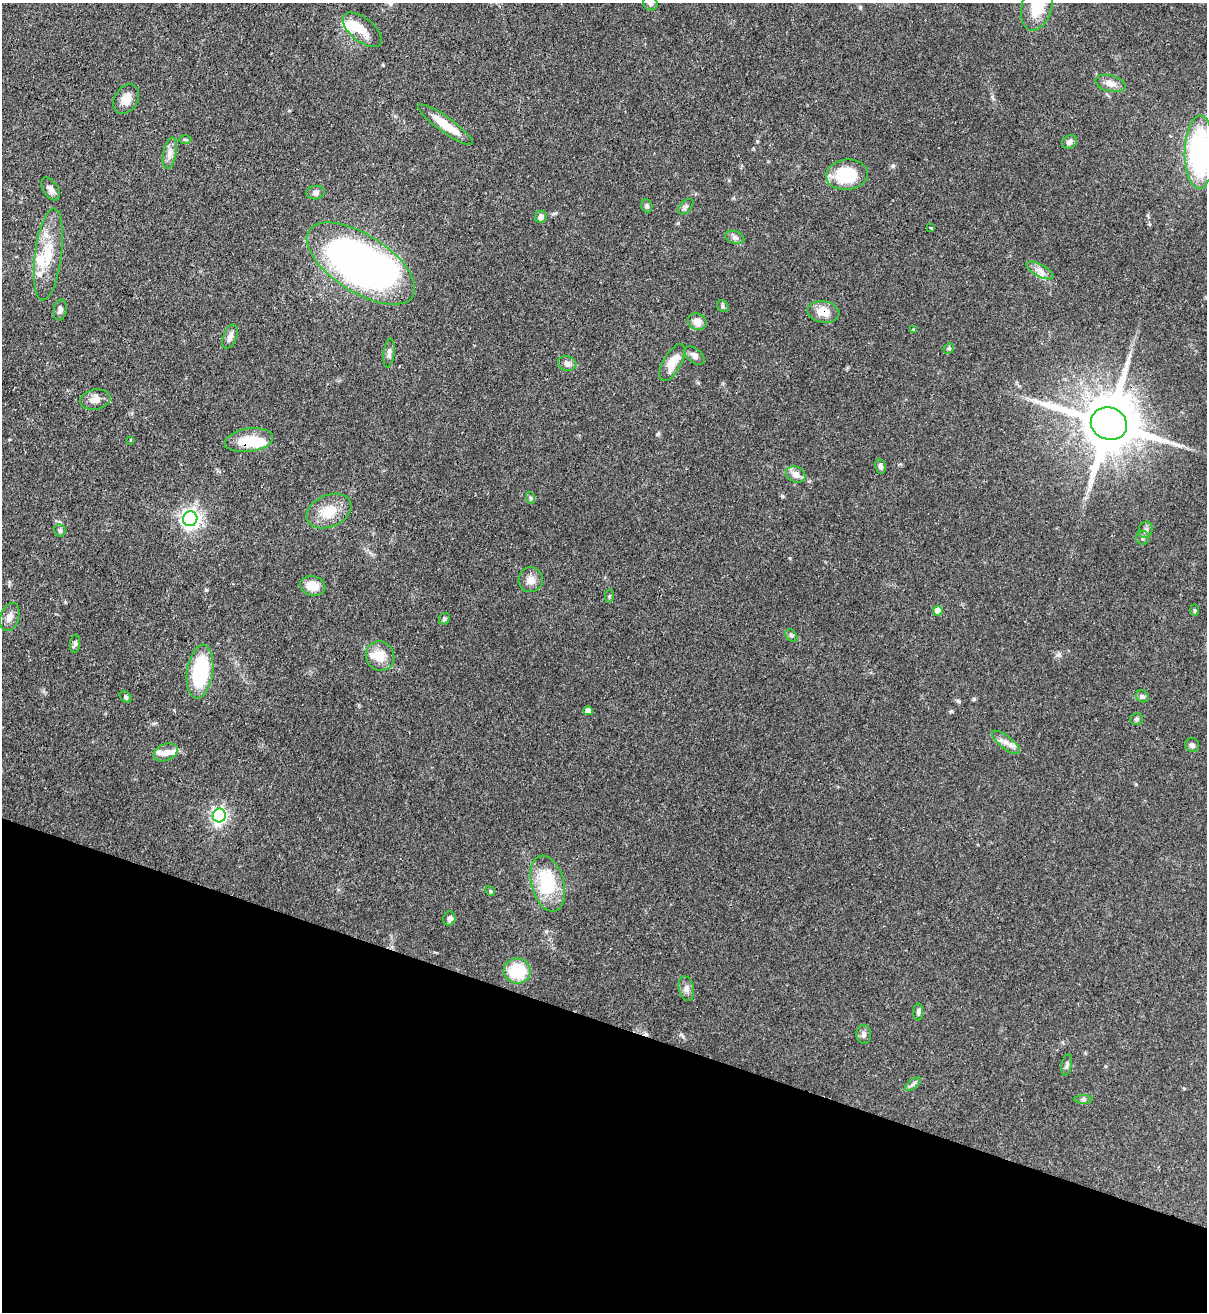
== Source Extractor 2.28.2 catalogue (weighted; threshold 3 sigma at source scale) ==
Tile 15 of 4 x 4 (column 3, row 4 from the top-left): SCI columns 2628-3832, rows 31-1340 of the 5380 x 5305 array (HDU 1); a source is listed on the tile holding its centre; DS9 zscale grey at full resolution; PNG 1209 x 1314 px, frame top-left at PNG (2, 3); each listed source drawn as its Kron ellipse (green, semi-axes under 4 px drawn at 4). Shown black and unused: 22% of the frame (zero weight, under 3 of 4 exposures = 7% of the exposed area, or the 3 px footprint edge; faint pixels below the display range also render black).
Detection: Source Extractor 2.28.2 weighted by HDU 2 'WHT'; one run over the whole footprint, this tile lists its part. Background 0.102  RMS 0.0041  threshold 0.0186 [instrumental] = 3 sigma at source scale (4.5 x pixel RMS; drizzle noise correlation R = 1.50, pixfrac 1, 0.05/0.05 arcsec/px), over >= 5 px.
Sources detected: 81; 3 inside a brighter object's white glare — neither listed nor drawn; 5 inside a brighter listed object's ellipse — not listed separately; the other 73 listed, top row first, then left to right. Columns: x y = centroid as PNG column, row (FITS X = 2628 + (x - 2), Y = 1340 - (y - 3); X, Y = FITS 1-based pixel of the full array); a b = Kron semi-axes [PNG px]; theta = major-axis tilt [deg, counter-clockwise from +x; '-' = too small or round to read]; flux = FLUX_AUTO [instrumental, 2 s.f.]
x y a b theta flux
650 3 8 6 -37 1.4
1037 6 25 15 75 15
362 30 23 11 -39 6.9
1110 83 15 8 -14 3.1
126 99 16 11 58 4.7
446 125 33 7 -36 9.4
185 140 6 4 -1 0.61
1069 142 8 6 27 1.5
1200 152 37 15 89 77
170 153 16 6 79 2.6
847 175 21 15 7 20
50 189 12 7 -57 2.3
316 192 9 6 8 1.5
647 206 6 5 - 0.93
686 207 9 5 45 1.1
541 217 6 5 - 2
931 228 3 3 - 0.57
735 237 10 6 -18 1.3
48 254 46 13 83 14
361 264 61 28 -33 220
1040 270 15 6 -28 2.5
723 306 6 5 - 0.76
60 310 10 6 79 1.6
823 312 16 10 -8 6
697 322 9 8 - 3.5
914 329 4 2 - 0.34
230 336 12 6 69 2.3
949 348 6 4 46 0.55
389 353 14 5 83 1.7
694 356 11 7 -41 2
567 363 9 7 -16 1.7
672 363 20 9 60 7.7
95 400 15 10 10 3.6
1109 424 18 16 -20 3200
130 440 3 2 - 0.33
249 440 24 11 8 11
880 466 7 5 -80 1.2
796 474 10 7 -26 3.5
531 498 6 4 -70 0.59
329 511 23 16 23 9.5
190 519 7 7 - 200
1146 530 8 7 - 1.5
60 531 6 5 - 0.9
1142 537 7 6 - 1.1
531 580 12 12 - 3.3
313 586 13 9 -12 5.6
609 596 7 3 81 0.5
1194 610 6 4 -88 0.51
938 611 5 5 - 6
10 617 14 9 72 2.9
444 619 6 5 - 0.78
791 636 7 5 -49 0.86
75 644 9 5 84 1.2
380 656 15 14 - 6.6
200 672 27 13 82 31
1142 696 6 5 - 1
125 697 7 5 -42 0.68
588 711 4 4 - 2.8
1137 719 6 5 - 0.84
1006 742 17 6 -38 2.9
1192 745 7 6 - 1.3
166 752 13 8 22 2.9
219 816 7 6 - 130
548 884 28 16 -75 24
490 891 5 4 - 0.52
449 919 7 6 - 1.3
517 971 14 12 -8 19
686 989 12 7 -77 1.9
918 1012 8 5 86 0.86
864 1034 9 7 -86 1.4
1067 1065 11 5 79 1.2
913 1084 9 4 36 1
1083 1099 9 4 0 0.9
Overlapping masked pixels (flux is a lower limit): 3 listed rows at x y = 823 312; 1109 424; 249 440
Isophote crosses this tile's border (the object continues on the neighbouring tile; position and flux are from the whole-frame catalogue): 3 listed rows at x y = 650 3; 1037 6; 1200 152
Unlisted compact peaks at least as high as the median listed source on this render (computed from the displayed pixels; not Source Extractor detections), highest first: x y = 893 166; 951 711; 992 97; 974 699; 206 590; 1059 654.